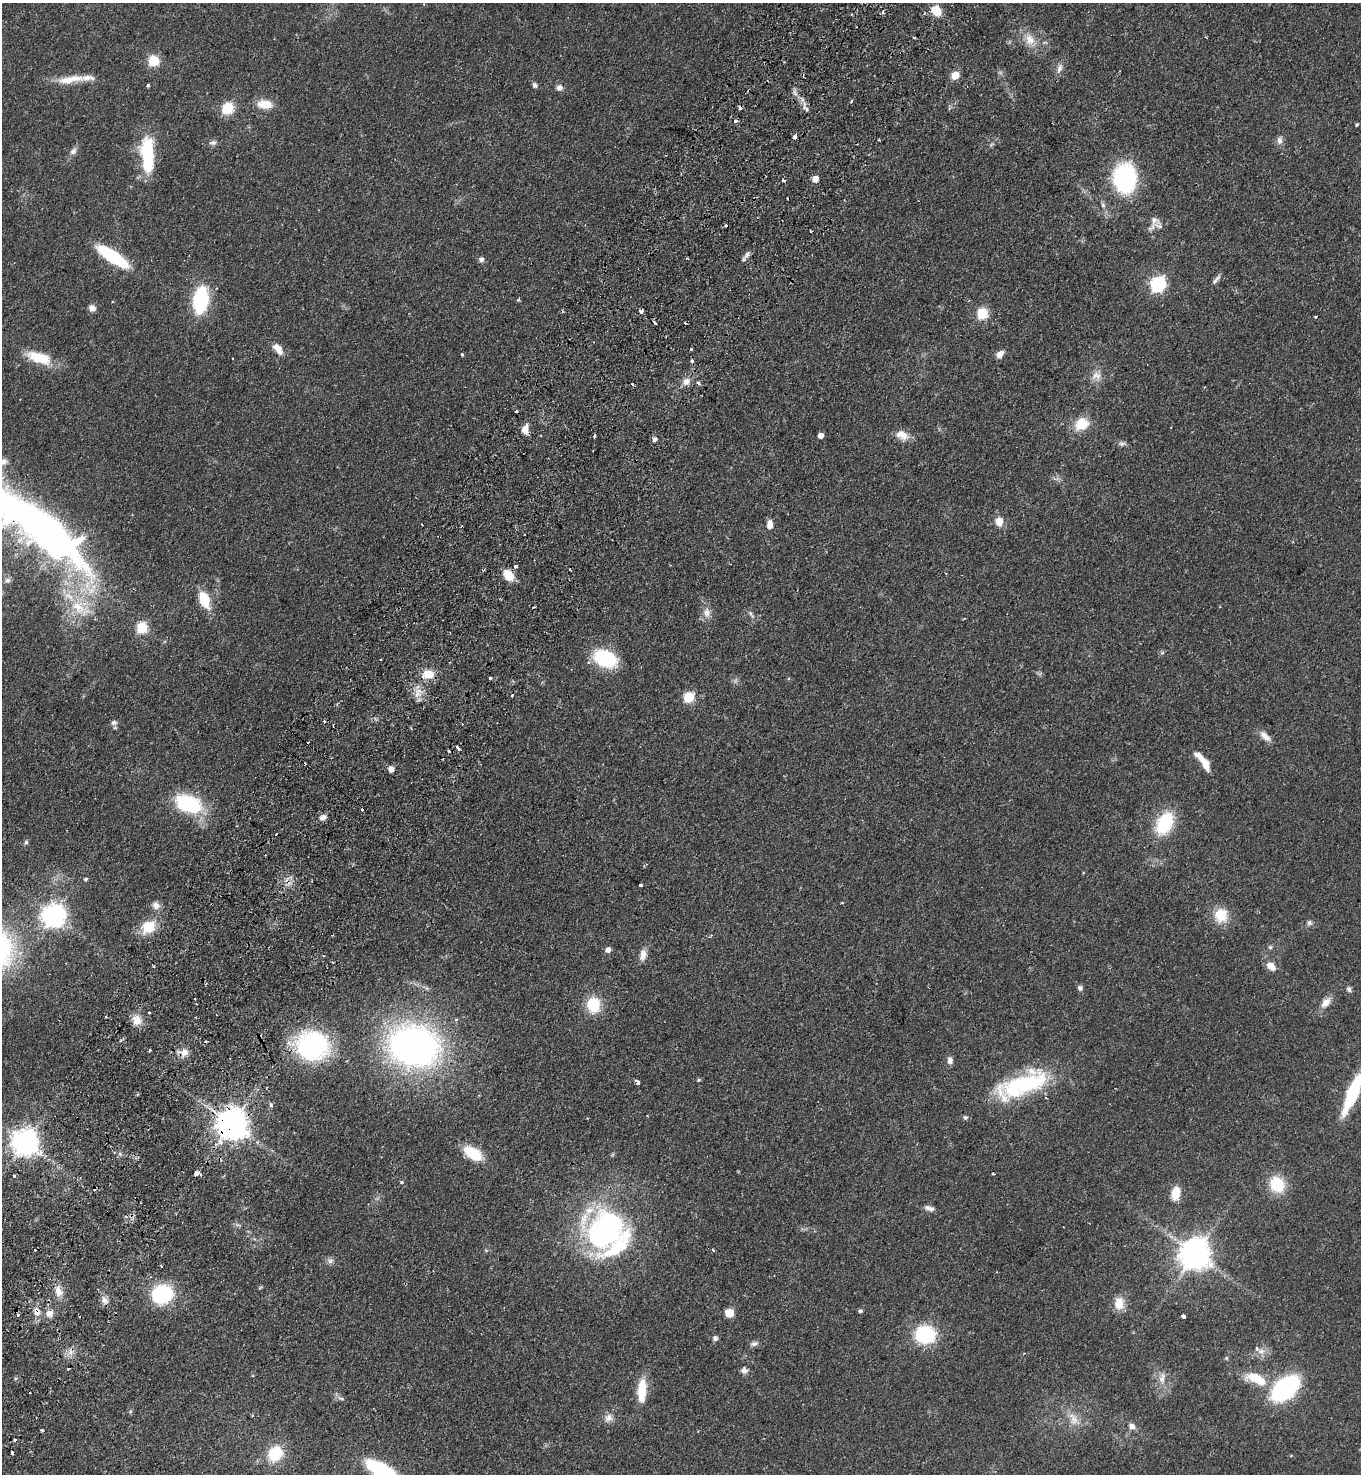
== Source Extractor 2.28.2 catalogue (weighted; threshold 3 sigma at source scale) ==
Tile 7 of 4 x 4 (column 3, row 2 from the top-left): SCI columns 3080-4438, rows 2996-4467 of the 6019 x 5989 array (HDU 1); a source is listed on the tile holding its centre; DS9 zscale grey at full resolution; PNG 1363 x 1476 px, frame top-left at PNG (2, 3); no overlay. Shown black and unused: <1% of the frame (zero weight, under 2 of 3 exposures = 4% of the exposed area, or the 3 px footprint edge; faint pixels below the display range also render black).
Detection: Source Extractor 2.28.2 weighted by HDU 2 'WHT'; one run over the whole footprint, this tile lists its part. Background 0.0484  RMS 0.0055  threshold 0.0247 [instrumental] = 3 sigma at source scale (4.5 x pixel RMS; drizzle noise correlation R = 1.50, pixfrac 1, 0.05/0.05 arcsec/px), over >= 5 px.
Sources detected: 191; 1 inside a brighter object's white glare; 26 cosmic-ray / hot-pixel residue — not listed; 8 inside a brighter listed object's ellipse — not listed separately; the other 156 listed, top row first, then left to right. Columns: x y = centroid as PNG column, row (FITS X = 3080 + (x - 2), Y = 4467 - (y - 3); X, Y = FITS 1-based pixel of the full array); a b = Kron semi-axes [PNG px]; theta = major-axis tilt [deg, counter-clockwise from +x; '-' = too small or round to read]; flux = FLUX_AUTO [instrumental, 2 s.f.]
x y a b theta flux
936 11 10 8 -54 10
914 38 4 2 - 0.6
1030 40 16 12 -67 6.9
153 60 6 5 - 39
1059 68 14 6 70 2.8
955 75 5 5 - 12
70 79 38 9 8 10
148 85 3 3 - 1.2
534 85 7 6 - 1.5
559 88 8 8 - 2.2
851 101 4 3 - 0.88
265 104 17 10 -7 8.6
227 108 6 6 - 46
807 109 7 4 -82 1.1
1357 124 4 4 - 0.73
795 137 4 3 - 8
1279 140 10 7 -89 2.5
213 143 12 5 -4 1.6
991 144 9 3 21 0.74
73 151 10 7 48 2.2
147 155 44 15 -87 28
1125 178 20 15 -87 110
815 179 5 5 - 5.2
1154 220 16 10 -51 4.1
747 255 13 6 55 2.3
113 257 29 9 -34 43
481 260 5 5 - 2.2
1216 279 16 5 47 1.8
1158 284 7 6 - 120
200 300 20 11 82 53
518 300 6 3 18 0.6
92 308 9 8 - 2.4
641 311 4 4 - 6.7
982 313 6 6 - 42
1316 316 3 3 - 1.1
655 323 4 3 - 3.9
278 348 14 8 -53 5.2
691 349 3 3 - 1.8
462 354 4 3 - 0.6
1000 354 10 7 45 3.4
39 358 29 12 -17 16
692 361 3 3 - 1.9
1097 375 14 10 -27 4.1
686 382 10 9 - 3.3
633 384 3 3 - 12
699 384 4 3 - 2.2
1082 424 20 17 25 10
525 429 11 7 84 4.9
821 436 5 4 - 3.9
904 436 16 11 -59 5
654 439 5 4 - 2
1122 444 10 6 -1 1.5
3 462 11 9 31 3.1
999 522 13 10 90 4.5
770 524 11 7 89 3.5
39 527 134 34 -36 350
516 566 4 3 - 2
508 575 13 9 -50 8.7
7 580 9 7 26 1.9
204 600 17 10 -69 15
78 607 29 18 -33 19
707 613 14 10 -89 4.1
751 614 14 4 -55 1.6
142 627 6 6 - 40
1162 653 6 4 19 0.77
605 658 24 16 -23 33
381 659 3 2 - 1.2
428 674 14 10 11 8.5
490 678 3 3 - 1.2
418 691 12 6 12 3.7
512 695 3 3 - 1.3
689 697 6 5 - 36
114 723 9 7 -8 1.8
1265 736 16 8 -42 4.1
449 751 3 2 - 0.54
1205 764 21 7 -57 7.3
391 769 5 5 - 3.6
188 803 26 15 -22 46
322 817 8 6 20 2.7
1164 823 25 16 63 29
276 834 3 2 - 0.58
26 842 6 5 - 1
85 879 4 4 - 0.96
641 885 3 3 - 3.2
842 903 4 3 - 0.46
156 905 10 9 - 3
54 915 9 8 - 420
1221 915 17 16 - 12
1309 923 7 7 - 1.4
148 927 17 13 32 13
1270 947 6 5 - 0.88
608 950 5 5 - 3
643 955 15 8 80 4.1
333 962 3 2 - 0.69
1271 966 10 7 -40 5.2
1080 988 7 7 - 1.5
1349 989 8 6 -70 1.4
1326 1002 15 9 50 4.7
593 1005 16 13 -84 17
149 1012 3 3 - 0.88
456 1019 5 3 - 0.71
137 1020 13 12 - 5.3
313 1046 29 25 13 77
414 1046 32 26 -11 310
150 1050 3 3 - 0.74
184 1052 14 9 -1 4.1
950 1060 9 7 -88 2.3
699 1080 5 4 - 0.68
637 1082 6 3 -38 4.8
1028 1084 54 29 32 47
1353 1093 45 11 68 33
271 1105 5 4 - 1.6
965 1118 6 6 - 1.1
232 1124 9 9 - 970
25 1143 9 8 - 590
221 1143 8 5 -59 2.4
473 1153 19 10 -33 18
197 1173 5 5 - 5.7
993 1174 3 3 - 0.79
14 1176 3 3 - 1.1
402 1182 4 4 - 0.96
1277 1184 19 16 -56 17
1176 1193 14 8 79 10
928 1208 9 7 -11 2.1
605 1231 44 42 11 130
713 1250 3 3 - 1.3
1195 1254 9 9 - 940
330 1261 9 6 16 1.8
58 1291 16 10 -65 5.2
162 1294 22 18 9 36
104 1300 11 7 -50 2.7
1119 1303 16 12 -89 7.2
860 1311 4 4 - 1.2
37 1312 13 8 -71 4.2
49 1313 11 11 - 4
729 1313 5 5 - 20
18 1315 4 3 - 1.6
1183 1316 4 3 - 4.3
925 1335 24 21 -2 29
715 1338 6 5 - 1.9
754 1344 11 6 15 1.8
1261 1351 8 6 1 2.5
1226 1358 5 5 - 0.68
744 1370 10 9 - 2.1
1255 1378 29 13 -10 14
1162 1379 12 9 -88 3.9
1285 1388 20 13 38 97
642 1390 28 10 87 13
30 1392 3 3 - 1.2
341 1399 10 5 -24 1.5
608 1418 13 10 52 3.5
1074 1420 16 9 86 5.2
1132 1426 7 6 - 2.8
42 1430 3 2 - 0.93
275 1454 19 16 53 18
383 1471 44 15 -33 41
Overlapping masked pixels (flux is a lower limit): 7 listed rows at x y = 795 137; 641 311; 39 527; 184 1052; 637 1082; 232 1124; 37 1312
Isophote crosses this tile's border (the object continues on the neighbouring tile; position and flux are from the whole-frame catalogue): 4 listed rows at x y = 3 462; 39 527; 1353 1093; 383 1471